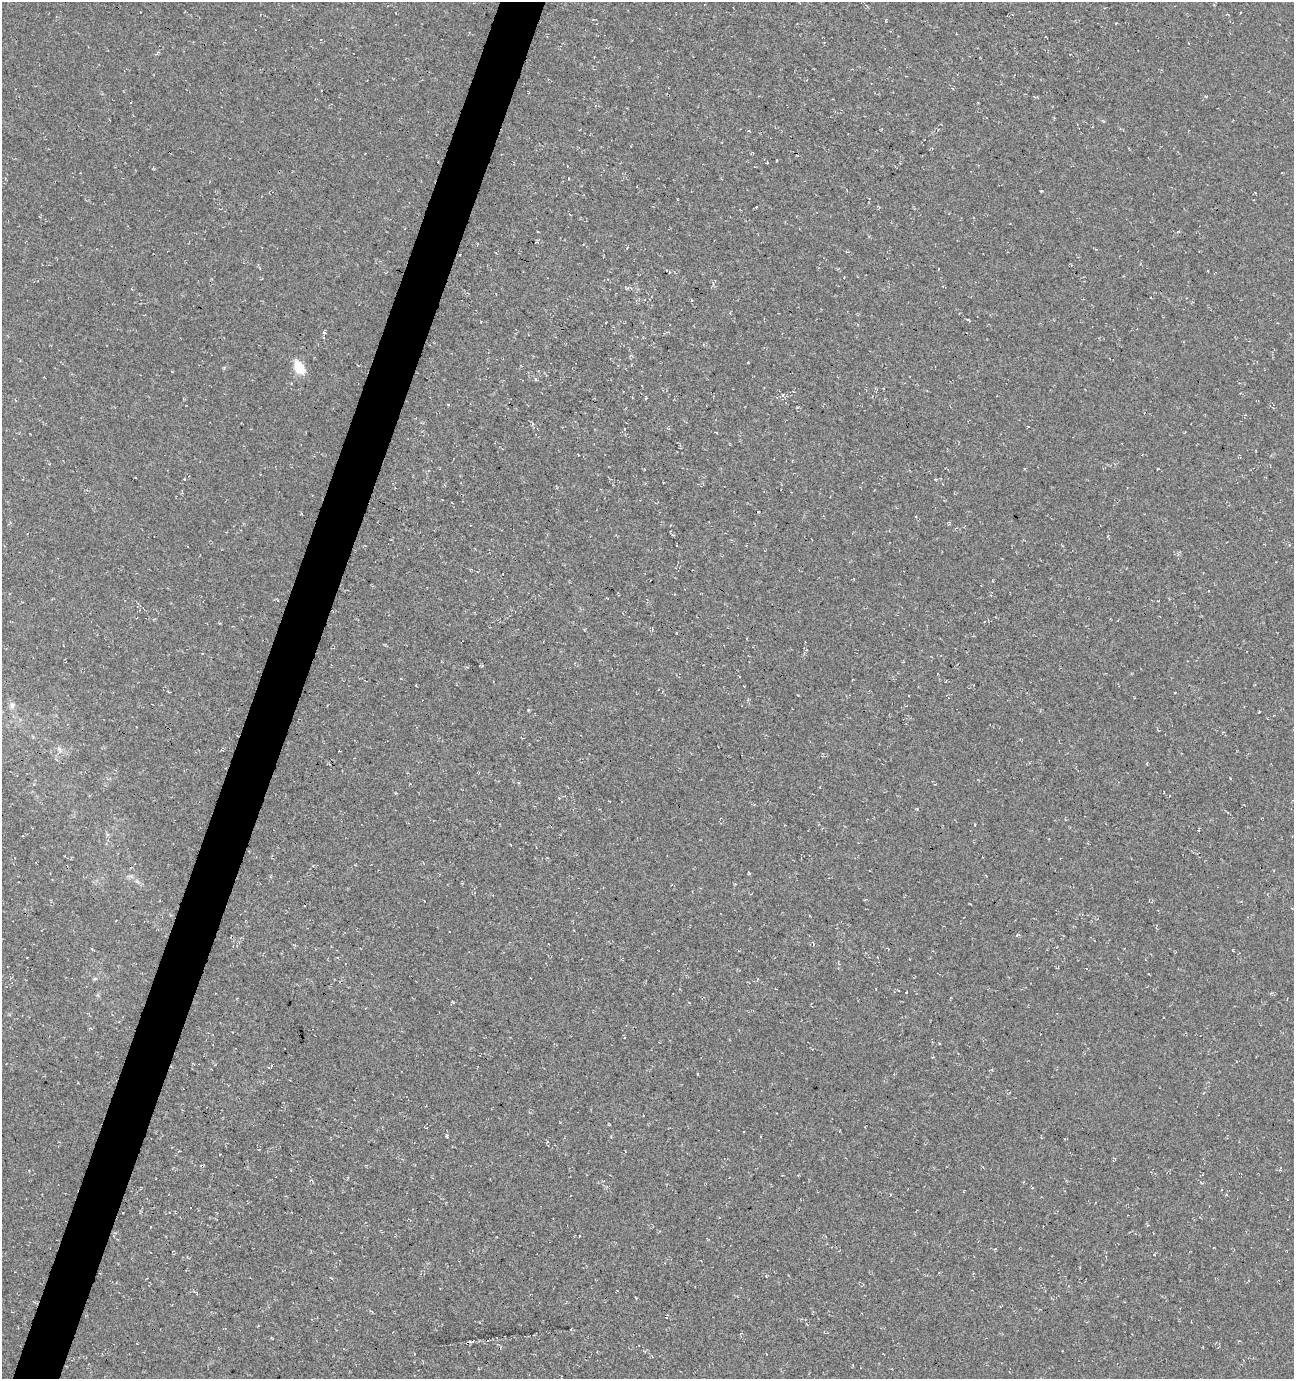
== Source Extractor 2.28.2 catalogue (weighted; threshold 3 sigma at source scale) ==
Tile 7 of 4 x 4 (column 3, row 2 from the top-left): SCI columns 2801-4092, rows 2765-4141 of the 5661 x 5522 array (HDU 1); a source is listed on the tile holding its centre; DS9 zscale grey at full resolution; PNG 1296 x 1381 px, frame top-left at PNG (2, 2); no overlay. Shown black and unused: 4% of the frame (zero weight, under 3 of 4 exposures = <1% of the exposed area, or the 3 px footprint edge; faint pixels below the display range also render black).
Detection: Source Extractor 2.28.2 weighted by HDU 2 'WHT'; one run over the whole footprint, this tile lists its part. Background -0.0179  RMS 0.0061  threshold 0.0274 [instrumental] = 3 sigma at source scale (4.5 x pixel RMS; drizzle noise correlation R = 1.50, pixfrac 1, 0.0396/0.0396 arcsec/px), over >= 5 px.
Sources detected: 25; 3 cosmic-ray / hot-pixel residue — not listed; the other 22 listed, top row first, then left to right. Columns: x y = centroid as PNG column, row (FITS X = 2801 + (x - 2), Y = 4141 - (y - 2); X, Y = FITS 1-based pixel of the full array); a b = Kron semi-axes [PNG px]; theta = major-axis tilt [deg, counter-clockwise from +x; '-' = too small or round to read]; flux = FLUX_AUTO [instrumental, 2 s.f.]
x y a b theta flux
477 245 4 3 - 0.57
1208 271 4 2 - 0.35
968 320 5 3 - 0.56
748 363 3 2 - 0.39
299 368 14 10 -55 12
536 379 6 4 90 0.68
578 454 3 2 - 0.67
184 479 4 2 - 0.47
452 503 2 2 - 0.35
12 705 8 8 - 2.5
529 710 4 3 - 0.95
59 749 7 4 -1 1.4
1147 763 4 3 - 0.47
1198 829 5 2 - 0.55
748 872 4 3 - 0.54
137 881 7 5 -45 1.4
1017 935 7 3 38 0.71
888 949 3 2 - 0.56
447 1136 7 3 -77 0.88
312 1180 5 3 - 0.69
636 1298 4 2 - 0.48
472 1342 8 3 13 1.1
Unlisted compact peaks at least as high as the median listed source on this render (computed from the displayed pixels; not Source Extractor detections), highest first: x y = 1041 191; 917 809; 453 1002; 324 332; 783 395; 906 992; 1259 712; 94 979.